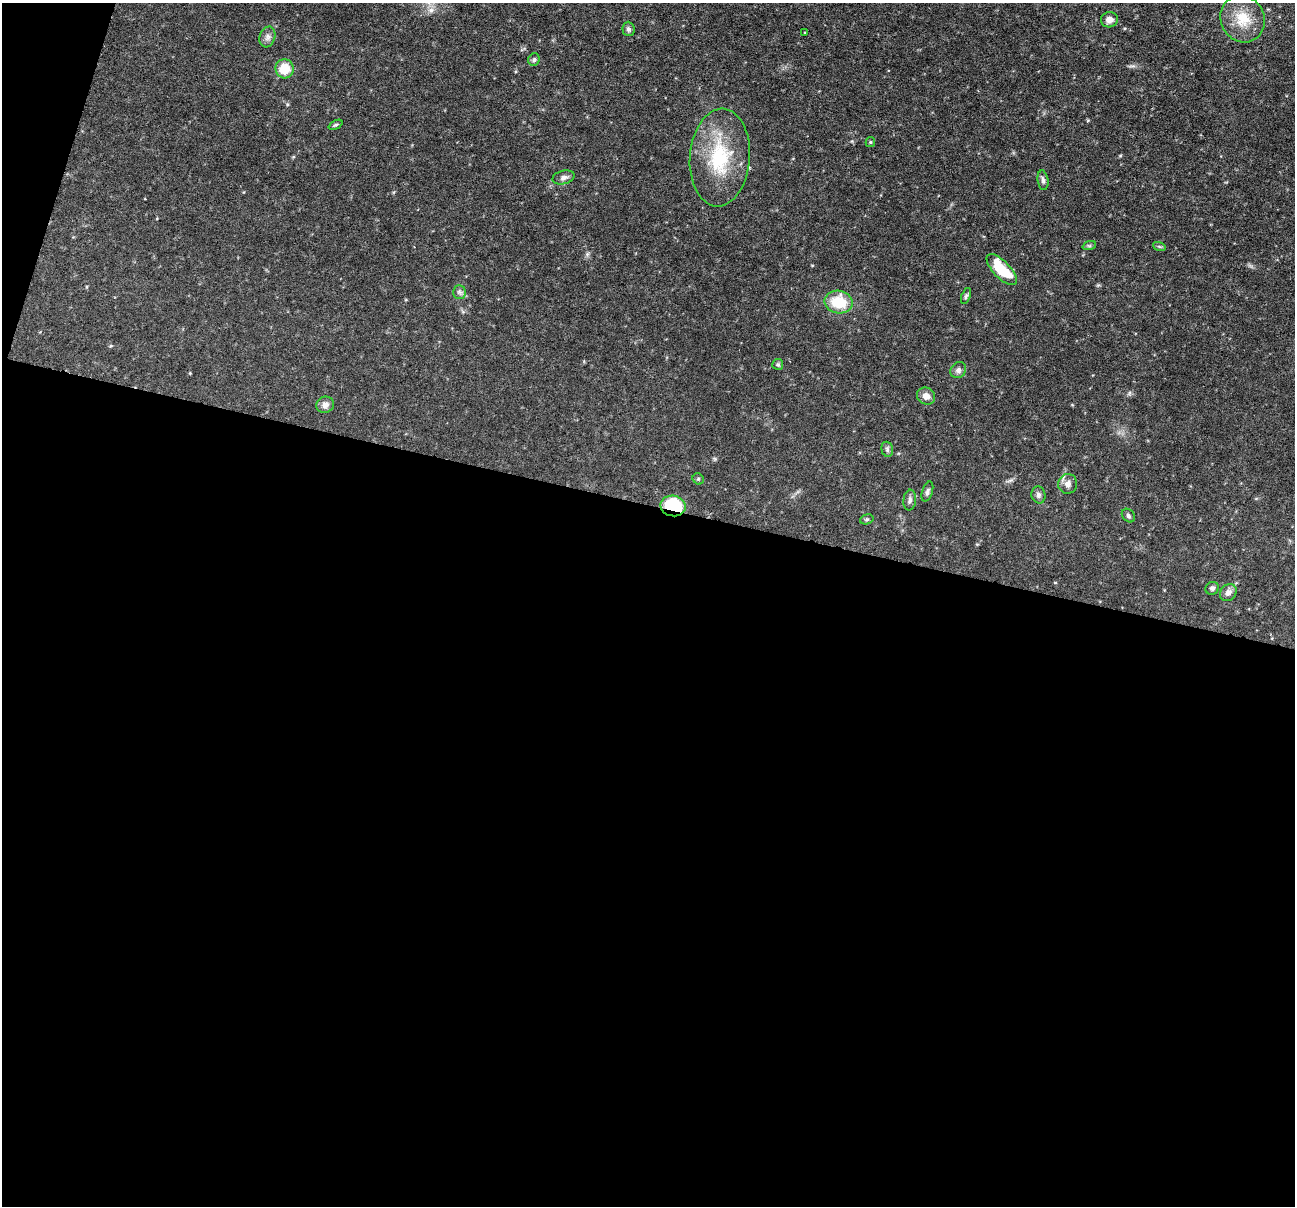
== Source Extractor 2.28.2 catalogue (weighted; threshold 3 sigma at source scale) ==
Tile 13 of 4 x 4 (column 1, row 4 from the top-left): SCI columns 1-1293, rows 248-1451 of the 5173 x 5188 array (HDU 1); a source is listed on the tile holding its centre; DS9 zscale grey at full resolution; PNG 1297 x 1208 px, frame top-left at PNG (2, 3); each listed source drawn as its Kron ellipse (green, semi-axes under 4 px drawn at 4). Shown black and unused: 60% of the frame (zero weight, under 3 of 6 exposures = <1% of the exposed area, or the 3 px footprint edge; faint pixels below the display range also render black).
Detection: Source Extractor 2.28.2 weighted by HDU 2 'WHT'; one run over the whole footprint, this tile lists its part. Background 0.0644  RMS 0.0042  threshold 0.0171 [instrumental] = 3 sigma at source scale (4.09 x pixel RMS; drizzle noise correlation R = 1.36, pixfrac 0.8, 0.05/0.05 arcsec/px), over >= 5 px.
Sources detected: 33; all 33 listed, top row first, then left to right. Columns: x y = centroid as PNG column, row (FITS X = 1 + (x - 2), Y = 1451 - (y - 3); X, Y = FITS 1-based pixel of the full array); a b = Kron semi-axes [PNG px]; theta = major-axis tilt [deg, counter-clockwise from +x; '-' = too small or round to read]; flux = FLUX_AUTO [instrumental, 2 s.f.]
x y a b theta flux
1243 19 24 21 -62 10
1109 20 8 7 - 2.2
628 29 7 6 - 0.91
805 32 3 2 - 0.39
267 37 11 7 72 1.7
534 60 6 5 - 0.76
285 69 9 9 - 8.3
336 125 7 4 26 0.62
870 142 5 4 - 0.47
720 157 49 30 86 27
564 177 11 6 15 1.5
1043 180 10 5 -83 1.1
1089 246 7 4 18 0.64
1159 246 6 4 -20 0.55
1002 270 20 8 -46 14
459 292 7 6 - 1
966 296 8 4 71 0.69
839 302 14 11 -11 12
778 364 5 5 - 0.59
958 370 8 7 - 1.5
926 396 9 8 - 2.8
325 405 9 8 - 2
887 449 8 5 -74 0.92
698 479 6 5 - 0.55
1068 484 10 9 - 2.2
927 492 10 5 72 1.1
1038 495 8 7 - 1.2
910 500 10 6 83 1.3
673 506 13 10 -13 22
1128 516 7 5 -47 0.84
867 519 7 4 18 0.65
1212 588 7 6 - 1
1228 593 9 7 49 2
Overlapping masked pixels (flux is a lower limit): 1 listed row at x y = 673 506